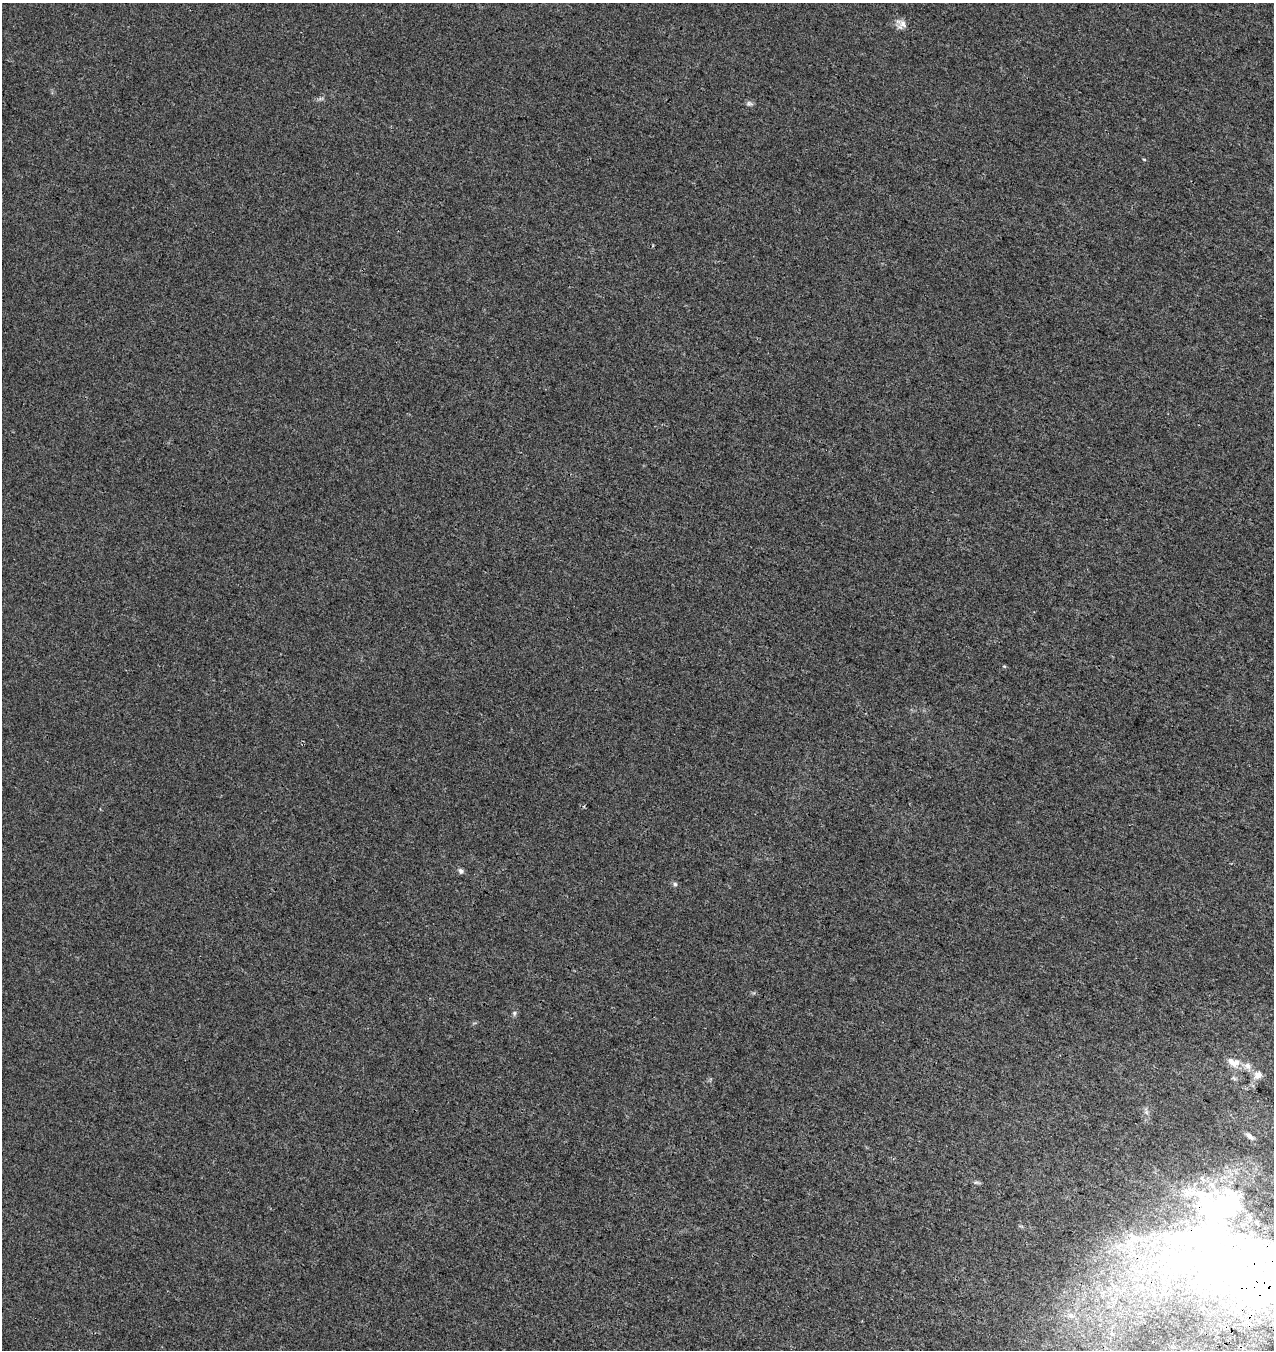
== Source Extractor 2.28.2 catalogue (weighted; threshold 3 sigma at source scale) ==
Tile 6 of 4 x 4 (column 2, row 2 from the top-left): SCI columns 1600-2871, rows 2836-4183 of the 5806 x 5664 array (HDU 1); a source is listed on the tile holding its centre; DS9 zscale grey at full resolution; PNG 1276 x 1352 px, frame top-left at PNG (2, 3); no overlay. Shown black and unused: <1% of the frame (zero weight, under 3 of 4 exposures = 9% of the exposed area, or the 3 px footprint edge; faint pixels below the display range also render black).
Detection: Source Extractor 2.28.2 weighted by HDU 2 'WHT'; one run over the whole footprint, this tile lists its part. Background 0.00173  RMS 0.0029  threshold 0.013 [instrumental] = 3 sigma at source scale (4.5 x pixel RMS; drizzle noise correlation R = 1.50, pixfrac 1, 0.0396/0.0396 arcsec/px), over >= 5 px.
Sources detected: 21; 2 inside a brighter object's white glare — not listed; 4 inside a brighter listed object's ellipse — not listed separately; the other 15 listed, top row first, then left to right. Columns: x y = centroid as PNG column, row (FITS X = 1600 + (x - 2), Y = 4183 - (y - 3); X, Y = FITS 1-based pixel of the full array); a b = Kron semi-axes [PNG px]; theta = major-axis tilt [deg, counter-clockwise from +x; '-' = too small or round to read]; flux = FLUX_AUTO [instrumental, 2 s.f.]
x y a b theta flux
902 25 15 10 48 1.7
749 104 10 6 5 0.71
1144 159 5 3 - 0.23
1004 666 5 3 - 0.27
461 871 7 6 - 0.76
675 884 6 5 - 0.54
514 1013 7 5 82 0.56
1235 1063 15 10 38 2.5
1247 1066 10 8 -46 1.6
1258 1075 12 9 29 2
1249 1136 13 6 -40 1.4
976 1182 7 4 0 0.49
1263 1284 193 118 -20 210
1071 1316 11 8 -31 1.6
1112 1333 8 6 -86 1.2
Overlapping masked pixels (flux is a lower limit): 1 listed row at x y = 1263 1284
Isophote crosses this tile's border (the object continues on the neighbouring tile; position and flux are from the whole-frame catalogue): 1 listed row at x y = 1263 1284